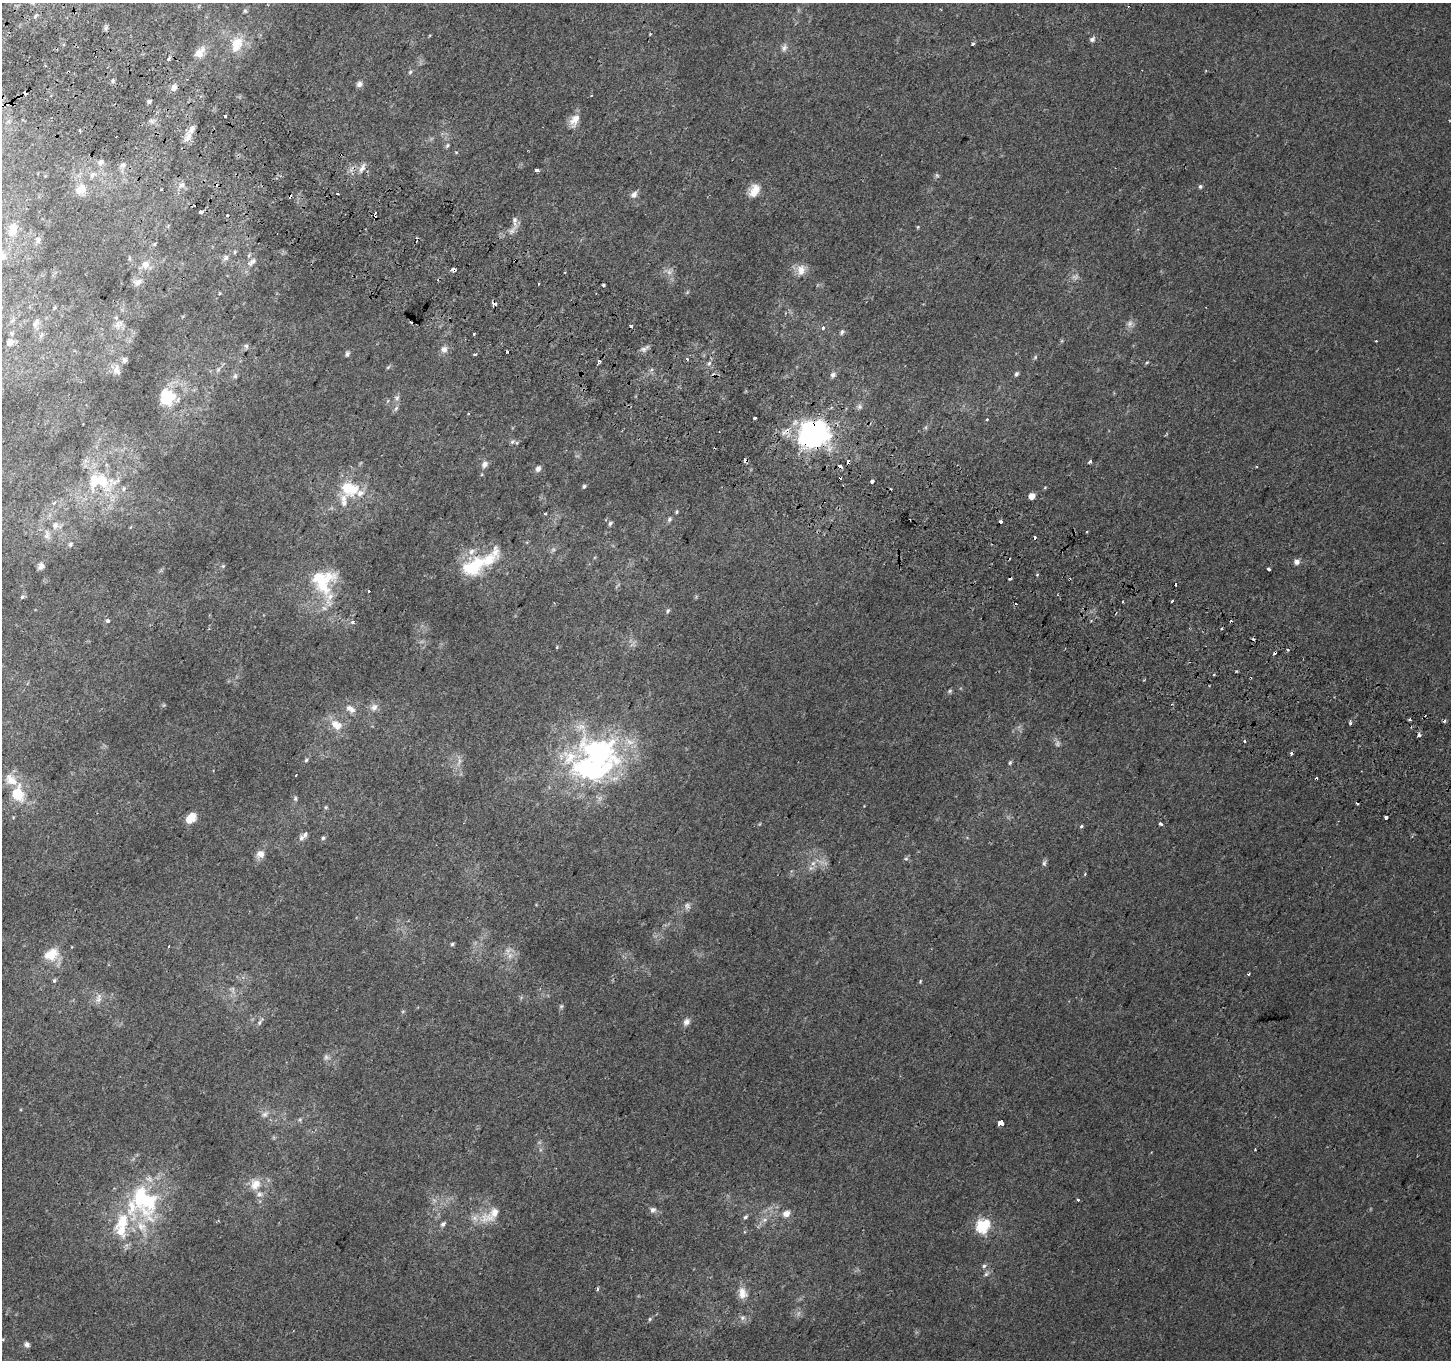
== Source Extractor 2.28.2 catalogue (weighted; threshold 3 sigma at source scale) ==
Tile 11 of 4 x 4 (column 3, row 3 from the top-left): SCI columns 2928-4376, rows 1659-3016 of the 5846 x 5965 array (HDU 1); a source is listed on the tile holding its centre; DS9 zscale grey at full resolution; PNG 1453 x 1362 px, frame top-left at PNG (2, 3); no overlay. Shown black and unused: <1% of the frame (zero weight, under 2 of 3 exposures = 2% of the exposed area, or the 3 px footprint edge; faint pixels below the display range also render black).
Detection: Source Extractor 2.28.2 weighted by HDU 2 'WHT'; one run over the whole footprint, this tile lists its part. Background 0.00422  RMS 0.0035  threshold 0.0158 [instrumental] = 3 sigma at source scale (4.5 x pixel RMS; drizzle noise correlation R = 1.50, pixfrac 1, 0.0396/0.0396 arcsec/px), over >= 5 px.
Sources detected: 252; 14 too faint to see at this stretch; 2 inside a brighter object's white glare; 39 cosmic-ray / hot-pixel residue — not listed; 17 inside a brighter listed object's ellipse — not listed separately; the other 180 listed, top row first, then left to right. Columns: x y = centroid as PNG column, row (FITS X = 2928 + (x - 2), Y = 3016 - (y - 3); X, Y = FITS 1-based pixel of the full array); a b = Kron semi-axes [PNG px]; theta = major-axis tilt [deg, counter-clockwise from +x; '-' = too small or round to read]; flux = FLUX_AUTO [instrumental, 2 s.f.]
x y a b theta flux
245 11 6 5 - 0.54
35 16 6 3 70 0.53
106 28 7 4 89 0.73
650 34 3 3 - 0.27
1092 39 8 6 41 1
237 43 20 18 19 7.7
973 43 3 3 - 1
784 48 12 7 68 1.5
199 53 16 10 52 3.8
169 59 3 3 - 1.8
410 72 7 5 46 0.61
113 81 7 3 82 0.59
359 84 7 6 - 1.3
174 88 8 6 53 1.8
149 101 4 4 - 0.93
225 116 4 3 - 2.5
574 120 17 10 59 3.6
188 137 18 8 67 3.2
447 145 7 4 49 0.62
456 152 5 3 - 0.29
100 162 8 6 57 1.6
122 165 9 6 2 1.3
362 168 12 6 56 1.8
536 170 4 3 - 2.1
92 175 11 7 50 1.8
181 185 10 6 30 1.4
1200 186 5 5 - 0.66
161 189 3 2 - 0.32
79 190 21 11 64 4.6
754 190 16 10 62 4.7
338 193 3 3 - 0.77
634 194 9 7 45 1.6
201 212 3 3 - 3.7
515 221 18 7 -83 2
918 227 5 4 - 0.36
13 229 14 10 84 3.9
38 240 6 6 - 1.3
154 244 5 4 - 0.39
235 252 5 4 - 0.5
129 258 6 4 89 0.46
226 258 9 7 58 1.3
252 262 13 8 36 2.2
145 265 8 8 - 2.9
454 269 5 4 - 1.3
801 270 16 12 76 3.6
669 272 9 8 - 1.7
137 282 12 8 14 1.8
538 283 3 2 - 0.57
220 293 5 3 - 0.28
494 304 4 3 - 3.9
36 323 14 6 55 1.4
119 324 14 10 56 2.8
630 325 3 3 - 2.2
823 328 3 3 - 1.2
842 332 7 5 66 0.81
474 334 3 3 - 0.46
10 342 7 6 - 1.6
246 346 6 6 - 0.79
645 348 14 6 32 1.3
444 349 10 8 77 1.8
347 354 8 6 69 0.9
475 354 3 3 - 0.47
1035 357 6 5 - 0.53
686 359 3 3 - 1.8
124 360 8 6 77 1
599 361 4 3 - 1.3
1147 362 6 3 31 0.41
709 363 6 5 - 0.84
388 367 7 4 45 0.49
117 370 16 10 -86 2.5
218 370 6 4 1 0.6
1016 374 6 5 - 0.8
833 375 7 6 - 1.1
235 376 7 6 - 0.76
166 396 23 15 -84 9.5
397 398 9 7 75 1.2
831 407 4 3 - 0.58
859 407 8 7 - 1
396 408 9 5 62 0.91
468 414 3 3 - 0.77
755 418 3 3 - 1.8
815 434 32 28 21 65
512 442 7 4 30 0.69
848 462 4 3 - 3
1090 462 4 4 - 0.79
485 464 8 6 53 1.7
840 466 4 3 - 2.1
538 469 8 6 59 1.4
102 480 22 11 -54 12
872 481 3 3 - 3.3
584 486 5 4 - 0.61
1045 487 5 3 - 0.32
124 489 8 6 73 0.9
349 489 27 20 -12 12
1032 496 5 4 - 4.1
54 503 5 4 - 0.69
677 512 5 4 - 0.45
545 514 3 3 - 1.1
669 519 7 6 - 0.83
1000 522 4 3 - 1.5
610 523 6 5 - 0.72
55 525 10 8 61 1.9
1087 532 3 2 - 0.37
47 535 13 7 86 1.7
70 544 6 5 - 0.86
1297 562 8 7 - 1.4
41 566 8 6 53 1.4
223 566 5 5 - 0.48
473 566 32 19 30 17
1268 569 4 3 - 3
1037 574 3 3 - 0.44
323 582 40 32 -83 22
369 591 3 3 - 0.95
22 597 7 4 31 0.63
1172 601 3 3 - 1.4
668 611 6 5 - 0.68
108 620 3 3 - 3.9
353 622 4 3 - 1.2
557 647 5 3 - 0.29
1236 671 3 2 - 0.57
950 691 7 5 23 0.58
164 705 6 4 44 0.44
374 707 12 10 45 2
350 709 15 8 -27 2.5
1410 720 3 3 - 0.9
1350 723 5 3 - 0.74
334 724 10 8 69 3
1419 735 4 3 - 1.4
1244 741 3 3 - 1.7
599 754 64 43 -9 84
306 760 6 5 - 0.74
1010 763 6 4 63 0.55
17 794 20 16 -76 11
295 799 7 5 -89 0.7
1357 804 3 3 - 0.76
326 807 5 5 - 0.49
1386 817 3 3 - 3.5
190 818 12 8 45 5.2
1160 824 3 3 - 1.7
1082 826 4 3 - 0.66
301 838 8 6 87 1.2
323 838 6 5 - 0.68
260 854 11 10 - 2.6
906 859 6 5 - 0.6
813 863 8 6 43 1.5
1044 863 8 5 88 0.84
1085 874 5 3 - 0.34
687 906 9 8 - 1.3
452 944 5 4 - 0.59
169 946 3 2 - 0.49
52 953 19 14 88 6.4
1248 974 3 3 - 0.44
54 980 6 5 - 0.66
920 981 5 3 - 0.37
98 998 15 9 74 2.3
561 1006 6 5 - 0.56
260 1022 12 5 57 1.2
686 1022 9 7 54 1.8
265 1114 11 7 40 1.7
300 1120 6 5 - 0.54
1000 1123 4 4 - 18
1255 1149 3 2 - 0.32
255 1184 17 15 80 5.1
146 1200 53 29 -74 34
1078 1200 3 3 - 0.69
653 1210 7 7 - 1.2
786 1213 10 8 33 2.4
491 1215 34 14 34 7.8
745 1217 6 5 - 0.65
764 1220 9 6 16 1.5
122 1221 29 21 57 14
443 1224 8 5 49 0.92
982 1226 6 6 - 48
984 1266 6 5 - 0.67
986 1274 9 6 45 0.96
597 1289 6 3 89 0.53
742 1293 16 11 -79 3.5
742 1318 7 7 - 1.1
650 1319 6 5 - 0.54
27 1345 6 5 - 1.1
Overlapping masked pixels (flux is a lower limit): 5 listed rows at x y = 454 269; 494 304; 815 434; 848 462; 840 466